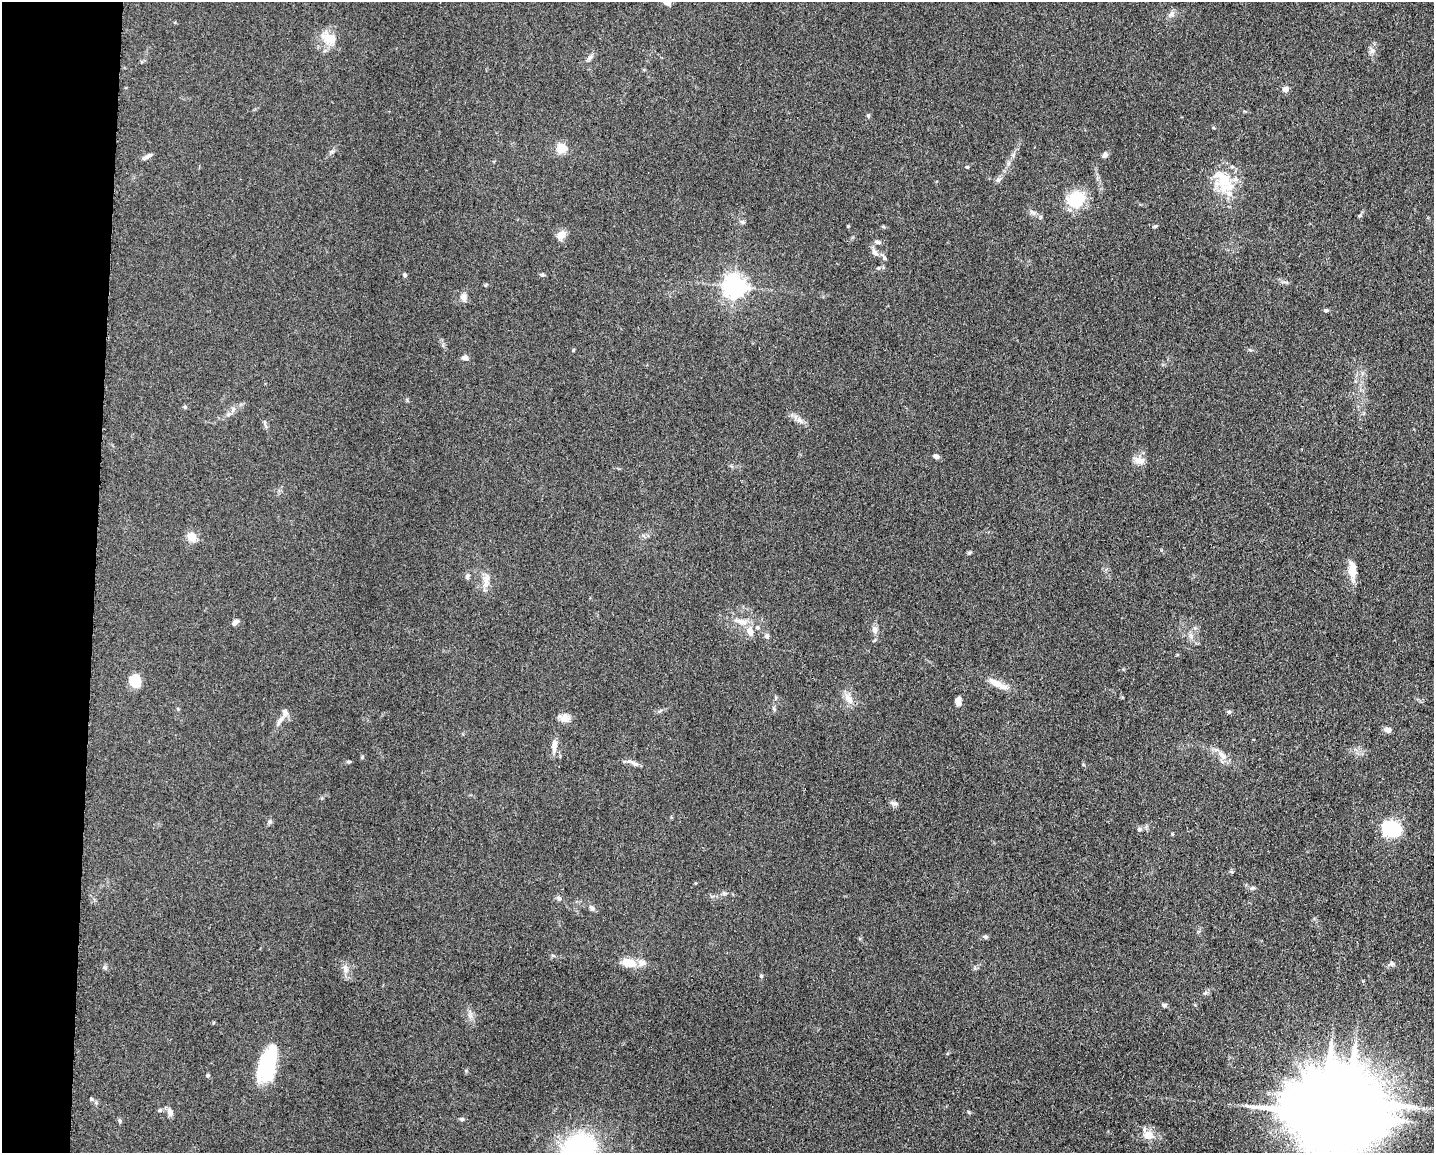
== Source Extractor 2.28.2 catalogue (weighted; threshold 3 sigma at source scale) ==
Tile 4 of 3 x 4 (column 1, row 2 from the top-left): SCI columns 228-1659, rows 2310-3460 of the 4639 x 4618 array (HDU 1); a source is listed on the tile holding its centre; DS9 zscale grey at full resolution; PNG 1436 x 1155 px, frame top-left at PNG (2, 2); no overlay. Shown black and unused: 7% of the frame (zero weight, under 3 of 5 exposures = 1% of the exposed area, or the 3 px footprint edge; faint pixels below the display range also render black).
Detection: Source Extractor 2.28.2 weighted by HDU 2 'WHT'; one run over the whole footprint, this tile lists its part. Background 0.0763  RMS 0.0066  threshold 0.0295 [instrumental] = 3 sigma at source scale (4.5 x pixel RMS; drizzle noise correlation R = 1.50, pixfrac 1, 0.05/0.05 arcsec/px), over >= 5 px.
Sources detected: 88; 2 inside a brighter object's white glare — not listed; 3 inside a brighter listed object's ellipse — not listed separately; the other 83 listed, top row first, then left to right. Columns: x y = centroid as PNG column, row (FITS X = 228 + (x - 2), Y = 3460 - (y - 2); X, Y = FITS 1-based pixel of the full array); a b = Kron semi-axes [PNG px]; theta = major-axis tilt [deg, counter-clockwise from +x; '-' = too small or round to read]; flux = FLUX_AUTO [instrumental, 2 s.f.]
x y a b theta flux
667 2 8 6 -28 3.6
1172 14 9 7 55 2.6
329 38 23 14 -22 10
1372 51 7 6 - 1.9
590 57 7 6 - 1.7
1286 89 4 4 - 7.6
868 116 6 4 -61 0.85
561 148 13 12 - 7.3
1105 155 7 6 - 2
147 157 12 5 28 2.2
967 167 4 4 - 0.81
998 180 7 6 - 1.6
1225 181 34 20 -72 24
1076 199 24 20 31 19
1033 213 10 5 -33 2.3
743 222 6 5 - 1.2
561 235 13 9 37 4.4
878 242 8 5 -17 1.8
874 252 11 7 -53 2.5
884 257 10 4 -57 1.6
878 268 5 5 - 0.78
405 275 5 4 - 1.2
542 275 6 5 - 1.2
734 286 7 7 - 480
464 297 11 8 -55 3
1326 310 5 5 - 1.1
465 358 8 6 -13 2.2
185 407 5 5 - 0.93
228 414 7 4 71 1.3
799 420 11 7 -43 3.3
265 422 10 3 -70 1.2
936 456 7 5 -16 1.8
1139 461 13 9 3 5.1
192 537 11 9 -55 6.9
969 553 6 4 45 0.84
1352 569 17 8 -86 9.4
467 576 8 6 73 1.6
486 580 20 8 -86 5.5
235 622 8 5 36 3
742 622 17 8 -18 6.1
1195 628 5 5 - 1.2
875 630 9 7 -89 3.2
750 631 11 8 -67 4.9
767 636 8 5 -73 1.7
135 680 11 10 - 17
997 684 27 8 -26 7.6
849 699 17 9 -58 5.3
958 702 6 5 - 6.8
1229 712 6 5 - 1.2
564 718 15 9 -20 5.2
280 721 16 5 56 3.2
1388 730 7 6 - 3.2
554 746 19 7 84 4.5
1222 756 15 7 -47 5
349 762 7 3 8 0.88
635 764 15 5 -25 2.7
893 803 11 5 -6 1.9
270 822 6 6 - 1.4
1140 829 6 5 - 1.1
1392 829 14 12 -8 47
1252 888 7 5 20 1.2
559 898 7 6 - 1.7
592 908 11 6 -32 1.9
985 937 7 5 -1 1.2
553 956 6 4 -19 0.84
628 962 11 7 -12 14
641 963 11 9 -23 3.6
1392 964 8 6 -76 1.4
105 968 6 4 -19 0.94
345 968 12 8 -79 3.9
761 976 5 5 - 0.87
1164 1005 7 5 1 1.2
269 1061 36 16 68 44
208 1075 5 4 - 0.98
91 1099 5 4 - 0.82
160 1110 7 5 17 1.2
170 1112 10 7 -65 2.9
969 1112 6 3 -70 0.68
1325 1114 25 17 -21 10000
462 1119 6 5 - 1.2
119 1121 7 3 -81 0.98
1148 1135 16 11 -46 7.9
579 1149 27 24 35 110
Isophote crosses this tile's border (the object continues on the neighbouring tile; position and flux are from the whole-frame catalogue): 3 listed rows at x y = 667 2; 1325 1114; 579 1149
Unlisted compact peaks at least as high as the median listed source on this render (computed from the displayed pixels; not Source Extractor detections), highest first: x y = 1155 226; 848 226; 573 350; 774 709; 362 757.